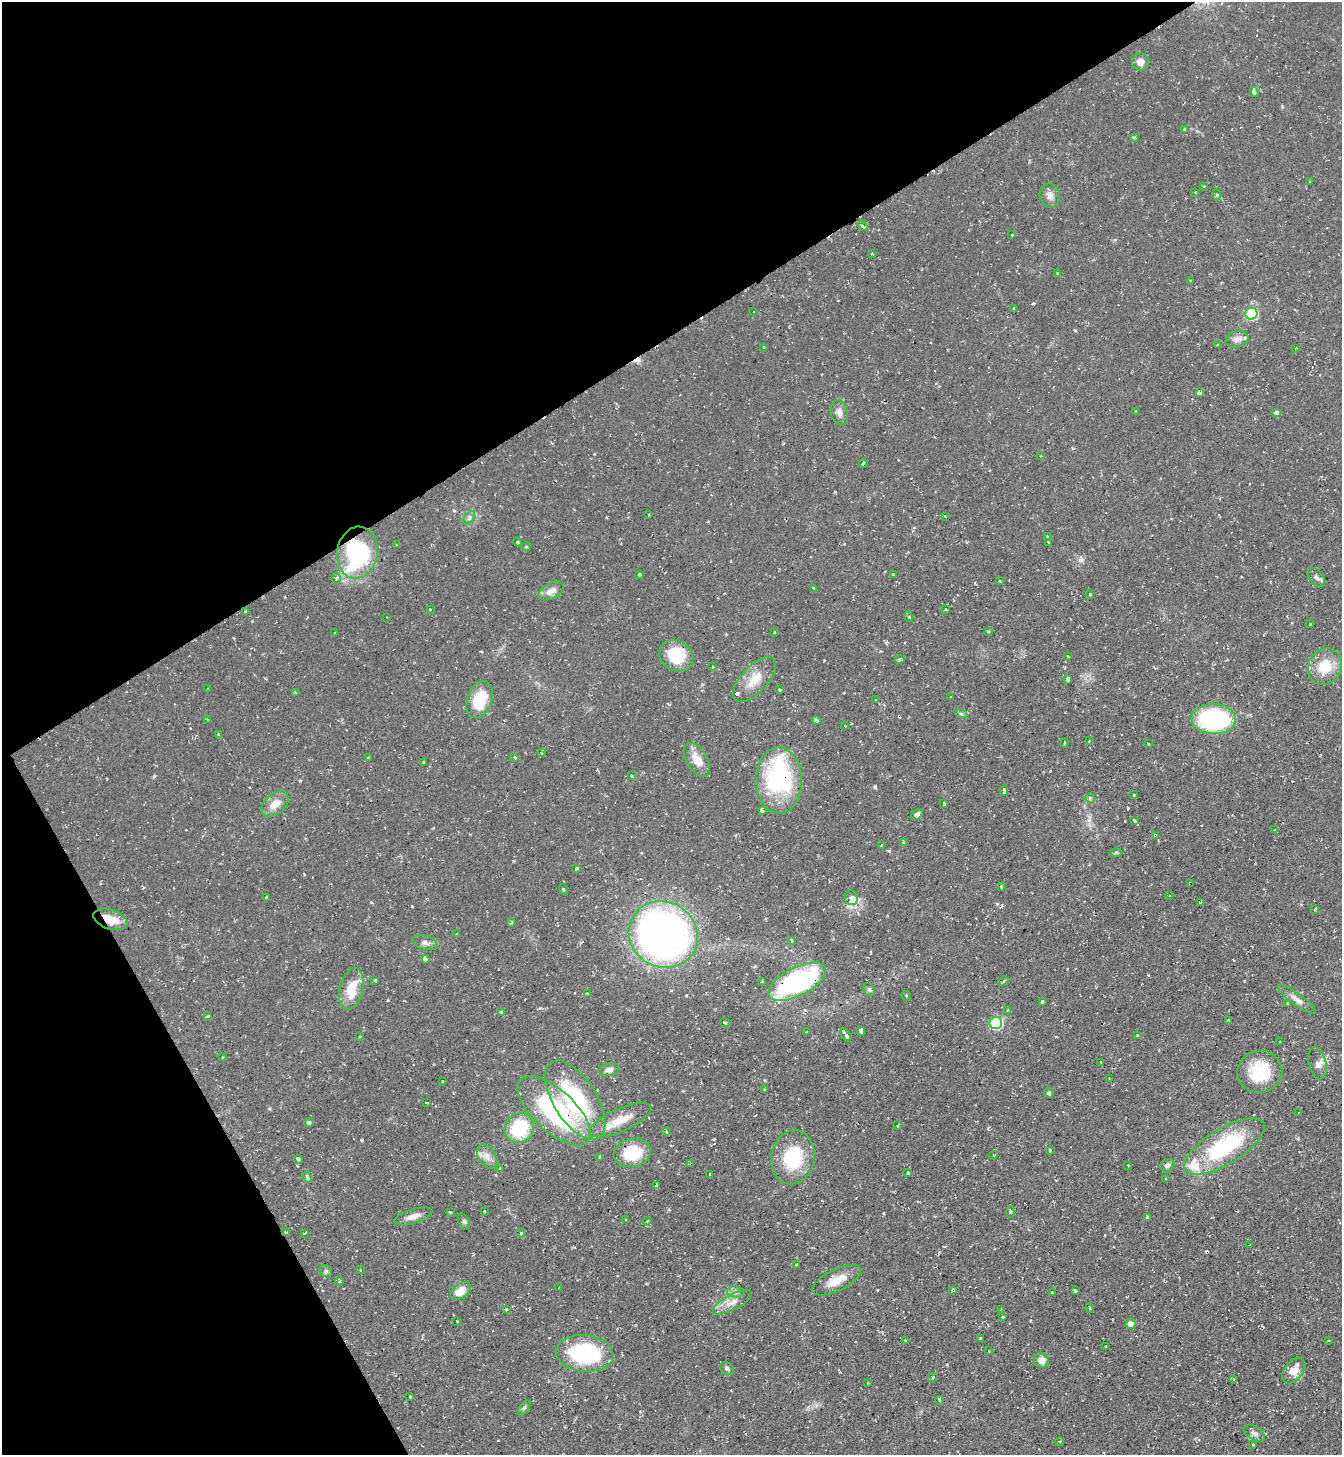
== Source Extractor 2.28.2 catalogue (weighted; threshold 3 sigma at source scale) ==
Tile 5 of 4 x 4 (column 1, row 2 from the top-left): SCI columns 154-1493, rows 2910-4362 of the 5806 x 5816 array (HDU 1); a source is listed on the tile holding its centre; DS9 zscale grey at full resolution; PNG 1344 x 1457 px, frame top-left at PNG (2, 2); each listed source drawn as its Kron ellipse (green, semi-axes under 4 px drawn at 4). Shown black and unused: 31% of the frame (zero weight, under 2 of 3 exposures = <1% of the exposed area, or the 3 px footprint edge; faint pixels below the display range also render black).
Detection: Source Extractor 2.28.2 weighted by HDU 2 'WHT'; one run over the whole footprint, this tile lists its part. Background 0.0591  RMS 0.0061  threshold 0.0274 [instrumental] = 3 sigma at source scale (4.5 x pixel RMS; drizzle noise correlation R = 1.50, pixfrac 1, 0.05/0.05 arcsec/px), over >= 5 px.
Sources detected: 242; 1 inside a brighter object's white glare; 17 cosmic-ray / hot-pixel residue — neither listed nor drawn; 7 inside a brighter listed object's ellipse — not listed separately; the other 217 listed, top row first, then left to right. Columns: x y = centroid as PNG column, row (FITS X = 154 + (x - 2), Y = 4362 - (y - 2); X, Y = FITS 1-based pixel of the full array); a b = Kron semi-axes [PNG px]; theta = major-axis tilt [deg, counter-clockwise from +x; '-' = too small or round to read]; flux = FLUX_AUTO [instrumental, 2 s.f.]
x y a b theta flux
1140 62 8 8 - 4.1
1254 92 5 3 - 5
1184 129 3 3 - 3.3
1134 137 3 3 - 0.87
1310 182 3 2 - 0.6
1204 186 3 3 - 1.2
1195 192 2 2 - 0.48
1050 195 12 10 -79 3.7
1217 195 5 3 - 0.87
863 226 5 3 - 1.9
1012 235 3 2 - 0.58
872 254 3 3 - 1.1
1058 273 4 4 - 0.84
1190 281 3 2 - 0.56
1014 308 3 2 - 0.4
754 311 3 3 - 1.9
1252 314 6 6 - 63
1237 339 11 8 15 3.2
1218 345 3 3 - 0.94
764 347 3 2 - 0.85
1296 348 3 2 - 0.43
1199 393 4 3 - 6.5
1135 411 3 2 - 0.56
839 412 13 8 -77 3.4
1276 413 4 3 - 6.6
1041 456 2 2 - 0.44
863 463 4 3 - 1.1
649 515 3 2 - 0.71
945 516 3 3 - 0.57
469 518 8 4 54 1.5
1048 537 4 3 - 1.2
518 542 4 3 - 0.67
1048 542 2 2 - 0.58
396 545 4 3 - 0.66
526 547 5 4 - 0.74
357 553 26 20 81 84
639 574 3 3 - 1.3
893 575 3 3 - 1.5
1316 577 11 6 -47 2.3
336 578 5 4 - 1.3
1000 581 3 3 - 1.2
814 588 4 3 - 1.6
551 591 13 8 28 5
1090 594 3 3 - 1.6
430 609 3 2 - 1.1
946 609 3 3 - 1.1
245 611 4 3 - 0.68
386 617 2 2 - 0.35
909 617 5 3 - 0.62
1310 624 3 2 - 0.62
988 631 3 3 - 1.1
774 632 3 2 - 0.74
335 633 2 2 - 0.51
676 656 18 15 -29 21
1068 656 3 2 - 0.8
900 659 5 3 - 1.3
713 667 3 2 - 0.83
1325 667 19 16 61 17
755 679 28 13 47 12
1068 679 4 3 - 25
208 689 3 3 - 1.1
779 690 3 2 - 0.74
295 693 4 3 - 0.64
951 696 3 2 - 1
480 700 19 12 69 22
876 700 3 2 - 0.43
961 714 7 4 -19 0.97
207 719 3 2 - 0.86
1214 719 22 15 -2 81
817 720 4 3 - 4.8
845 726 3 2 - 0.77
218 735 4 3 - 0.8
1089 741 3 3 - 0.88
1064 743 4 2 - 0.76
1148 744 3 2 - 0.51
541 753 4 3 - 0.84
368 758 3 3 - 1.8
514 758 3 3 - 2.5
697 760 19 10 -60 9.2
423 762 3 3 - 0.84
631 775 4 3 - 1.5
779 780 33 23 -89 81
1004 790 5 3 - 1.3
1134 795 3 2 - 0.85
1090 798 5 5 - 0.99
275 804 16 10 39 8.2
944 804 3 3 - 1.2
762 810 4 3 - 6.8
917 815 6 4 41 2.8
1134 821 4 3 - 2.3
1274 830 3 3 - 0.73
1156 836 3 3 - 6.6
903 842 4 3 - 1.3
881 845 3 2 - 0.74
1116 852 6 4 1 0.89
576 868 3 3 - 2.6
1190 883 4 3 - 1.5
1001 887 3 3 - 1.3
563 890 6 2 -71 0.7
1169 895 3 2 - 0.62
266 897 3 2 - 0.85
851 898 7 6 - 6.1
1201 902 3 3 - 7.9
1315 910 3 2 - 1
110 919 17 9 -19 12
511 923 3 3 - 2.1
457 934 3 3 - 0.49
663 934 35 32 -31 330
791 940 4 2 - 0.81
425 943 12 7 -17 2.6
425 959 4 3 - 4.4
375 980 3 3 - 0.76
762 981 3 3 - 0.68
1003 981 5 3 - 0.83
797 982 31 14 27 110
351 989 21 11 76 15
869 989 7 5 -68 1.3
587 994 4 3 - 1.5
906 996 5 3 - 0.62
1297 999 23 5 -36 4
1042 1002 3 3 - 2.5
1287 1003 3 3 - 0.86
1008 1010 3 3 - 2.2
501 1012 3 3 - 1.3
208 1016 3 2 - 1.1
1228 1020 3 3 - 0.71
725 1023 5 3 - 0.95
996 1023 6 6 - 72
861 1031 4 3 - 7
807 1032 3 2 - 0.79
846 1035 7 3 -55 9.1
1137 1036 3 3 - 3.2
359 1037 3 3 - 1.1
1279 1042 3 2 - 0.43
222 1057 3 3 - 0.5
1101 1062 2 2 - 0.38
1317 1063 16 8 -77 4.1
609 1070 10 6 9 3
1260 1072 22 21 - 24
1109 1079 2 2 - 0.52
442 1081 3 2 - 0.91
764 1090 4 3 - 0.71
1049 1093 5 4 - 1.1
575 1100 45 21 -58 71
426 1103 3 3 - 1.5
554 1111 46 21 -43 79
1298 1113 2 2 - 0.56
620 1120 33 11 24 12
309 1122 4 4 - 1.4
897 1126 3 2 - 1.1
519 1128 15 14 - 33
667 1131 4 2 - 0.66
1225 1146 45 18 31 61
1050 1150 4 2 - 1.1
632 1153 19 14 13 25
994 1155 4 3 - 0.66
487 1157 13 8 -56 4.8
793 1157 27 21 79 35
600 1158 4 4 - 2.6
298 1159 4 3 - 10
691 1164 4 3 - 0.78
1128 1165 3 3 - 0.8
1167 1165 7 6 - 1.8
500 1168 4 3 - 0.78
908 1173 4 3 - 1.2
710 1174 4 2 - 0.6
307 1177 5 4 - 1.8
1166 1179 3 3 - 1.3
656 1186 4 3 - 150
484 1211 3 2 - 0.57
450 1212 3 3 - 0.8
1010 1212 5 3 - 0.76
413 1216 20 7 17 4.9
1147 1217 3 3 - 5.2
626 1220 3 2 - 1.2
464 1221 8 5 -64 1.3
647 1221 4 3 - 0.77
285 1232 3 3 - 0.72
304 1233 3 2 - 0.97
521 1233 5 4 - 1.1
1250 1245 2 2 - 0.43
797 1264 4 3 - 0.79
360 1270 3 2 - 0.64
326 1271 7 5 -45 1.3
837 1280 27 10 26 10
339 1281 4 3 - 0.6
559 1287 3 2 - 0.48
952 1290 4 3 - 6.5
460 1291 12 7 36 9.6
1075 1291 4 3 - 6.1
735 1292 8 5 -7 2
1052 1293 3 3 - 1.4
732 1302 21 7 28 6.2
1090 1308 5 3 - 0.66
506 1310 3 3 - 0.8
1001 1310 3 3 - 0.49
1003 1317 3 2 - 0.64
457 1322 3 3 - 1.5
1130 1324 5 5 - 4.1
981 1339 3 3 - 1.9
905 1340 3 2 - 0.43
1329 1340 3 2 - 0.69
1106 1346 3 3 - 1.7
988 1351 3 3 - 4.3
585 1353 29 18 -6 62
1041 1360 8 7 - 5
727 1368 8 5 -34 1.5
1294 1371 14 9 54 7.5
933 1378 5 2 - 0.66
1234 1379 4 3 - 1.2
868 1383 3 2 - 0.73
410 1396 3 3 - 0.95
939 1400 4 3 - 2.8
524 1408 9 4 54 1.3
1254 1433 12 6 -31 2.7
1059 1441 4 3 - 0.7
1253 1444 4 3 - 0.48
Overlapping masked pixels (flux is a lower limit): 13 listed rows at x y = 357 553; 779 780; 1156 836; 1190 883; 1201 902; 110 919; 797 982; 575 1100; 554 1111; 632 1153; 691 1164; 285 1232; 952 1290
Unlisted compact peaks at least as high as the median listed source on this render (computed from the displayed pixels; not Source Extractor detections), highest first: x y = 362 1140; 875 787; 1089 820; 1033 303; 300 781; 594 454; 412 906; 154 776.